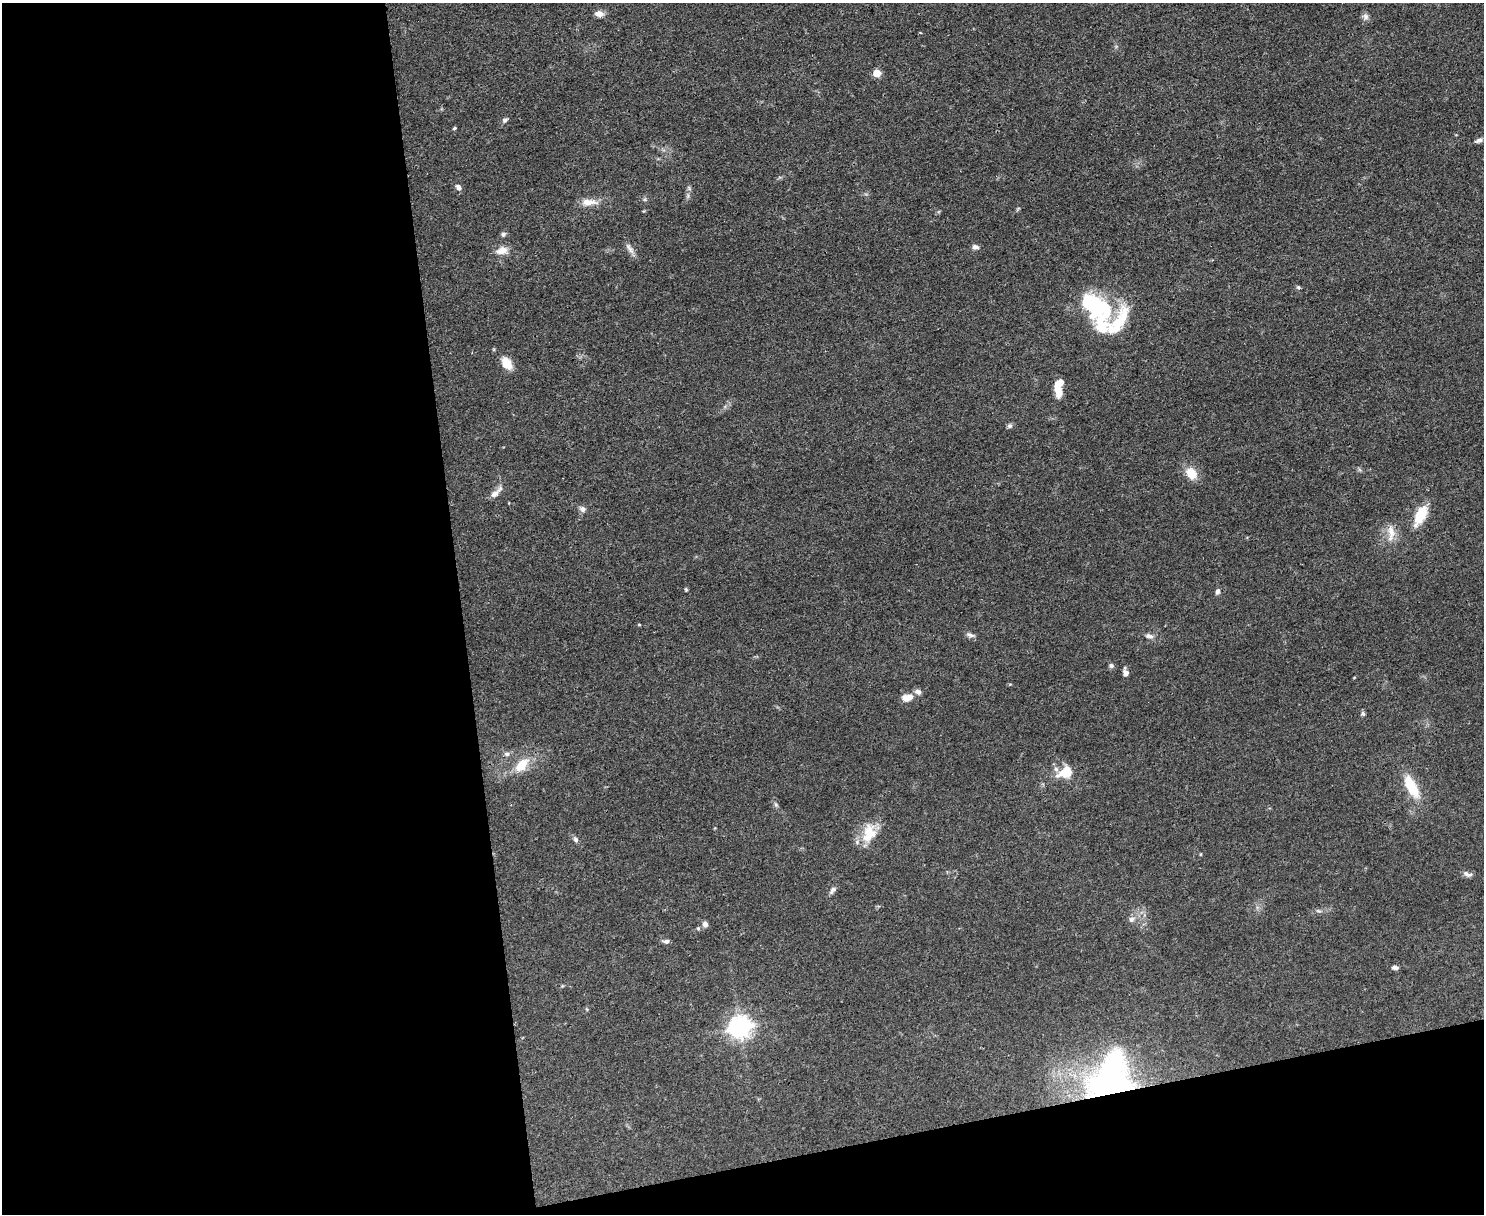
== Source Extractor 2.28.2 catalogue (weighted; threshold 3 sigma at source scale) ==
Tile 10 of 3 x 4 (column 1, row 4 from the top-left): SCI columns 136-1617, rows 1-1212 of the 4832 x 4849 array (HDU 1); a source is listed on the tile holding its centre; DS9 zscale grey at full resolution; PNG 1486 x 1216 px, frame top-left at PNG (2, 3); no overlay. Shown black and unused: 36% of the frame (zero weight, under 3 of 4 exposures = <1% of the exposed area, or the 3 px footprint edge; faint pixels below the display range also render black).
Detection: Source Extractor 2.28.2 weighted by HDU 2 'WHT'; one run over the whole footprint, this tile lists its part. Background 0.0514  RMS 0.0049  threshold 0.022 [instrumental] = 3 sigma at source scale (4.5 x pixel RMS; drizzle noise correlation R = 1.50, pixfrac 1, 0.05/0.05 arcsec/px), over >= 5 px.
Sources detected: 52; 2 inside a brighter object's white glare — not listed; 2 inside a brighter listed object's ellipse — not listed separately; the other 48 listed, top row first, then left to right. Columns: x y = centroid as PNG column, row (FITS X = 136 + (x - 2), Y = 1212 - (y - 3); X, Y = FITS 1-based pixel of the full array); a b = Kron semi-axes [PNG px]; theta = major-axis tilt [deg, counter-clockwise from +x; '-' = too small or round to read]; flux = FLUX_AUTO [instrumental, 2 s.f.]
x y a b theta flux
599 14 11 7 -6 2.7
1366 16 9 7 -46 1.7
877 73 5 5 - 12
505 120 7 6 - 1.1
454 128 5 4 - 0.55
1479 140 11 6 20 1.7
458 187 8 6 -54 1.6
589 202 22 8 -1 5.4
503 234 6 5 - 1.1
975 247 9 6 -14 1.6
630 249 17 6 -53 2.5
502 250 15 10 17 4.7
1298 287 6 5 - 0.75
1093 304 47 21 -60 40
1123 317 36 12 81 12
507 363 14 9 -57 7.8
1059 387 21 8 86 8.8
1010 426 7 6 - 1.1
1191 473 14 11 -54 7.6
495 494 15 8 41 2.9
582 509 9 7 -49 1.7
1420 515 21 9 64 15
1391 533 26 10 -89 5.7
686 590 5 4 - 0.53
1218 591 8 5 76 1.5
970 635 11 5 -13 1.5
1149 636 11 6 -18 2
1111 666 6 6 - 1.1
1125 673 8 6 -75 1.9
907 697 15 9 8 3.9
1363 714 7 5 -74 0.92
507 754 7 5 -14 1.4
522 765 22 12 47 9.6
1065 772 23 14 22 9.9
1411 786 28 11 -62 16
776 805 7 4 -58 0.93
869 833 27 17 76 12
575 839 8 6 -58 1.3
1201 854 5 3 - 0.43
1467 874 13 6 -15 1.8
832 890 11 6 55 1.6
1131 919 8 7 - 1.8
705 924 7 7 - 1.7
698 928 5 5 - 0.66
666 941 8 5 2 1.3
1395 967 8 5 -8 1.4
740 1027 8 7 - 340
1112 1089 73 29 -3 100
Overlapping masked pixels (flux is a lower limit): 1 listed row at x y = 1112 1089